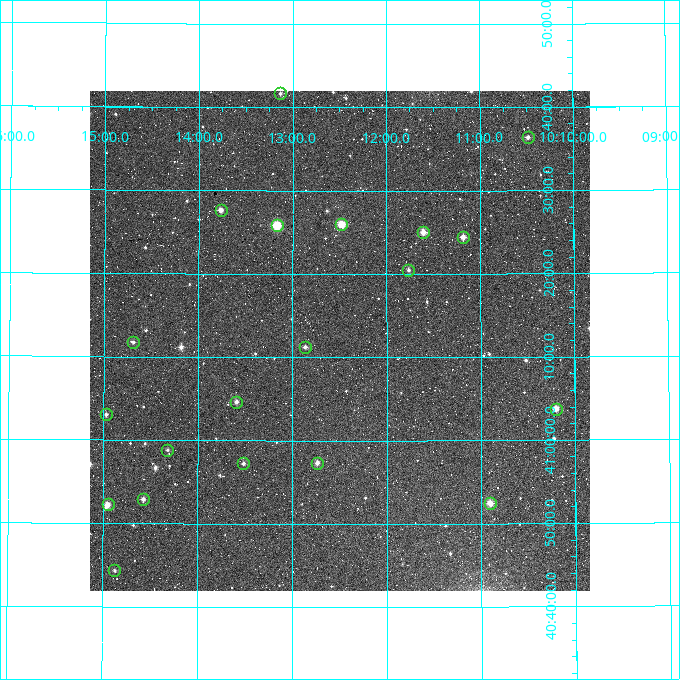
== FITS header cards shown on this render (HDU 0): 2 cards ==
NAXIS1  =                  500 / Width of image
NAXIS2  =                  500 / Height of image

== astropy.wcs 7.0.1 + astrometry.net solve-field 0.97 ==
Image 500 x 500 px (HDU 0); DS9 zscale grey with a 90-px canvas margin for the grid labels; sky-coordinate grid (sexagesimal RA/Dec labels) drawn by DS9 from the SOLVED WCS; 20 Tycho-2 reference stars matched to detected sources circled (green)
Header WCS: RA---TAN/DEC--TAN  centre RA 10:12:30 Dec +41:12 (153.12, +41.20 deg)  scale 7.2 arcsec/px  FOV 60.0' x 60.0'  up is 0 deg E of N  parity normal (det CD < 0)
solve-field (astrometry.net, Tycho-2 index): VERIFIED the header's WCS against the Tycho-2 star catalogue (verified at 2 index scales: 20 matches each, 0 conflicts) and refined it, rather than solving blind
Solved WCS: RA---TAN-SIP/DEC--TAN-SIP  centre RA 10:12:30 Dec +41:12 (153.12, +41.20 deg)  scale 7.19 arcsec/px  FOV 60.0' x 60.0'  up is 0 deg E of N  parity normal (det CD < 0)
The solver's refit moves the header's centre by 0.78 arcsec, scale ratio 0.9993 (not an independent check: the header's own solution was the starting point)
Tycho-2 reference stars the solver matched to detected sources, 20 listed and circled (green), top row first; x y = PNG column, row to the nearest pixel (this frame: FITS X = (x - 90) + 1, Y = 500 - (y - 91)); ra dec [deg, ICRS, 3 dp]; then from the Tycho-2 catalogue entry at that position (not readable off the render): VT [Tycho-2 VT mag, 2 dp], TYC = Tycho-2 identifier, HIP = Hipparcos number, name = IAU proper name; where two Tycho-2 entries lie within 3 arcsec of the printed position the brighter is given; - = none
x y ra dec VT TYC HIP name
280 93 153.283 +41.694 11.46 3003-286-1 - -
528 137 152.621 +41.606 11.00 3003-18-1 - -
221 210 153.442 +41.461 10.75 3004-1146-1 - -
341 224 153.120 +41.433 9.64 3003-586-1 - -
277 225 153.292 +41.431 9.14 3003-869-1 - -
423 232 152.902 +41.417 10.20 3003-543-1 - -
463 237 152.795 +41.407 10.29 3003-206-1 - -
408 270 152.942 +41.342 11.60 3003-1206-1 - -
133 342 153.673 +41.196 11.74 3004-146-1 - -
305 347 153.217 +41.187 11.65 3003-990-1 - -
236 402 153.398 +41.078 10.68 3004-1096-1 - -
556 409 152.551 +41.063 10.16 3003-1061-1 49817 -
106 414 153.744 +41.051 11.34 3004-1081-1 - -
167 450 153.581 +40.981 11.83 3004-854-1 - -
243 463 153.379 +40.954 11.30 3004-890-1 - -
317 463 153.184 +40.956 11.19 3003-1187-1 - -
143 499 153.644 +40.881 10.75 3004-460-1 - -
490 503 152.727 +40.874 10.25 3003-840-1 - -
108 504 153.734 +40.871 10.90 3004-809-1 - -
114 570 153.718 +40.739 11.42 3004-1130-1 - -